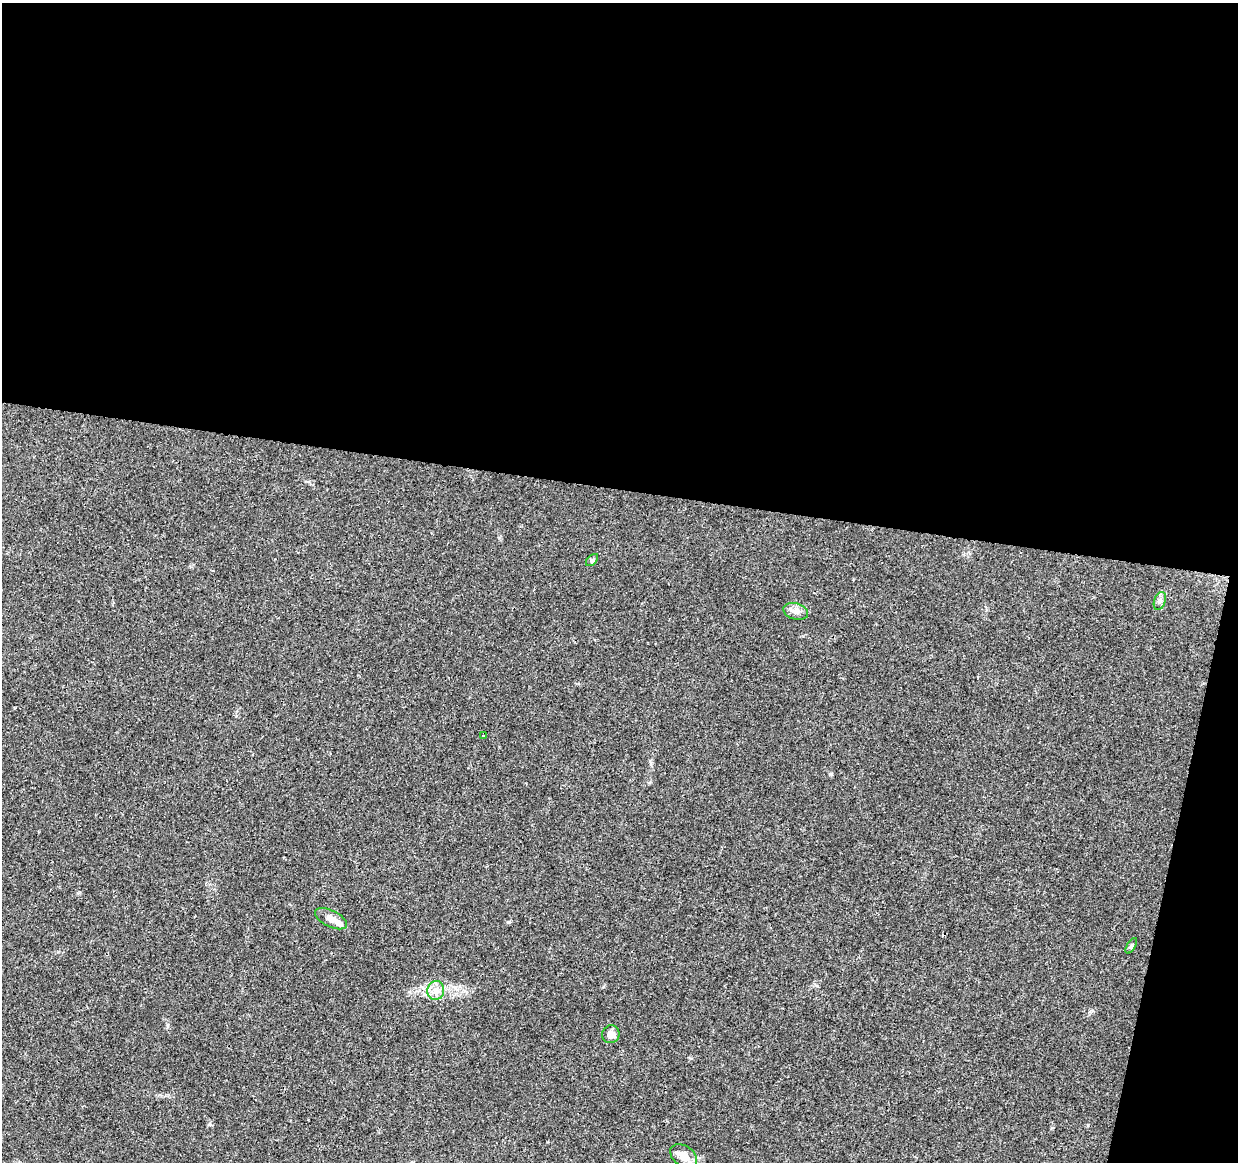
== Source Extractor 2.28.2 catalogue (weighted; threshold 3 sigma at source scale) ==
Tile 4 of 4 x 4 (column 4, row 1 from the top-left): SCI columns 3707-4942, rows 3708-4867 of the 4953 x 5153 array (HDU 1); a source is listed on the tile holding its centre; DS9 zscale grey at full resolution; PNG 1240 x 1164 px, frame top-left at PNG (2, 3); each listed source drawn as its Kron ellipse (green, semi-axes under 4 px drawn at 4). Shown black and unused: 45% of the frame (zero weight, under 3 of 4 exposures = <1% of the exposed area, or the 3 px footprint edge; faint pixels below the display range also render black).
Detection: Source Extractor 2.28.2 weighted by HDU 2 'WHT'; one run over the whole footprint, this tile lists its part. Background 0.0224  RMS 0.0028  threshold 0.0127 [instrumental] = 3 sigma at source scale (4.5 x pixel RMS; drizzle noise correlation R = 1.50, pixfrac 1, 0.0396/0.0396 arcsec/px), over >= 5 px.
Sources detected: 10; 1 inside a brighter listed object's ellipse — not listed separately; the other 9 listed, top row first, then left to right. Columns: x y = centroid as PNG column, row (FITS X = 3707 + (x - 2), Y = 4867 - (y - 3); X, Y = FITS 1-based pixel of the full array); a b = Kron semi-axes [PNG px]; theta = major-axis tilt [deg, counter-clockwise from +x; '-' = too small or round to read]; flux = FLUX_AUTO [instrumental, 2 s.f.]
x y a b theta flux
592 560 7 4 44 0.49
1160 601 9 5 71 0.93
796 611 12 8 -16 1.6
483 736 3 3 - 1.3
331 919 17 8 -27 2.4
1131 946 9 4 60 0.49
436 991 9 8 - 1.9
611 1034 9 8 - 1.6
684 1156 15 10 -37 3.5